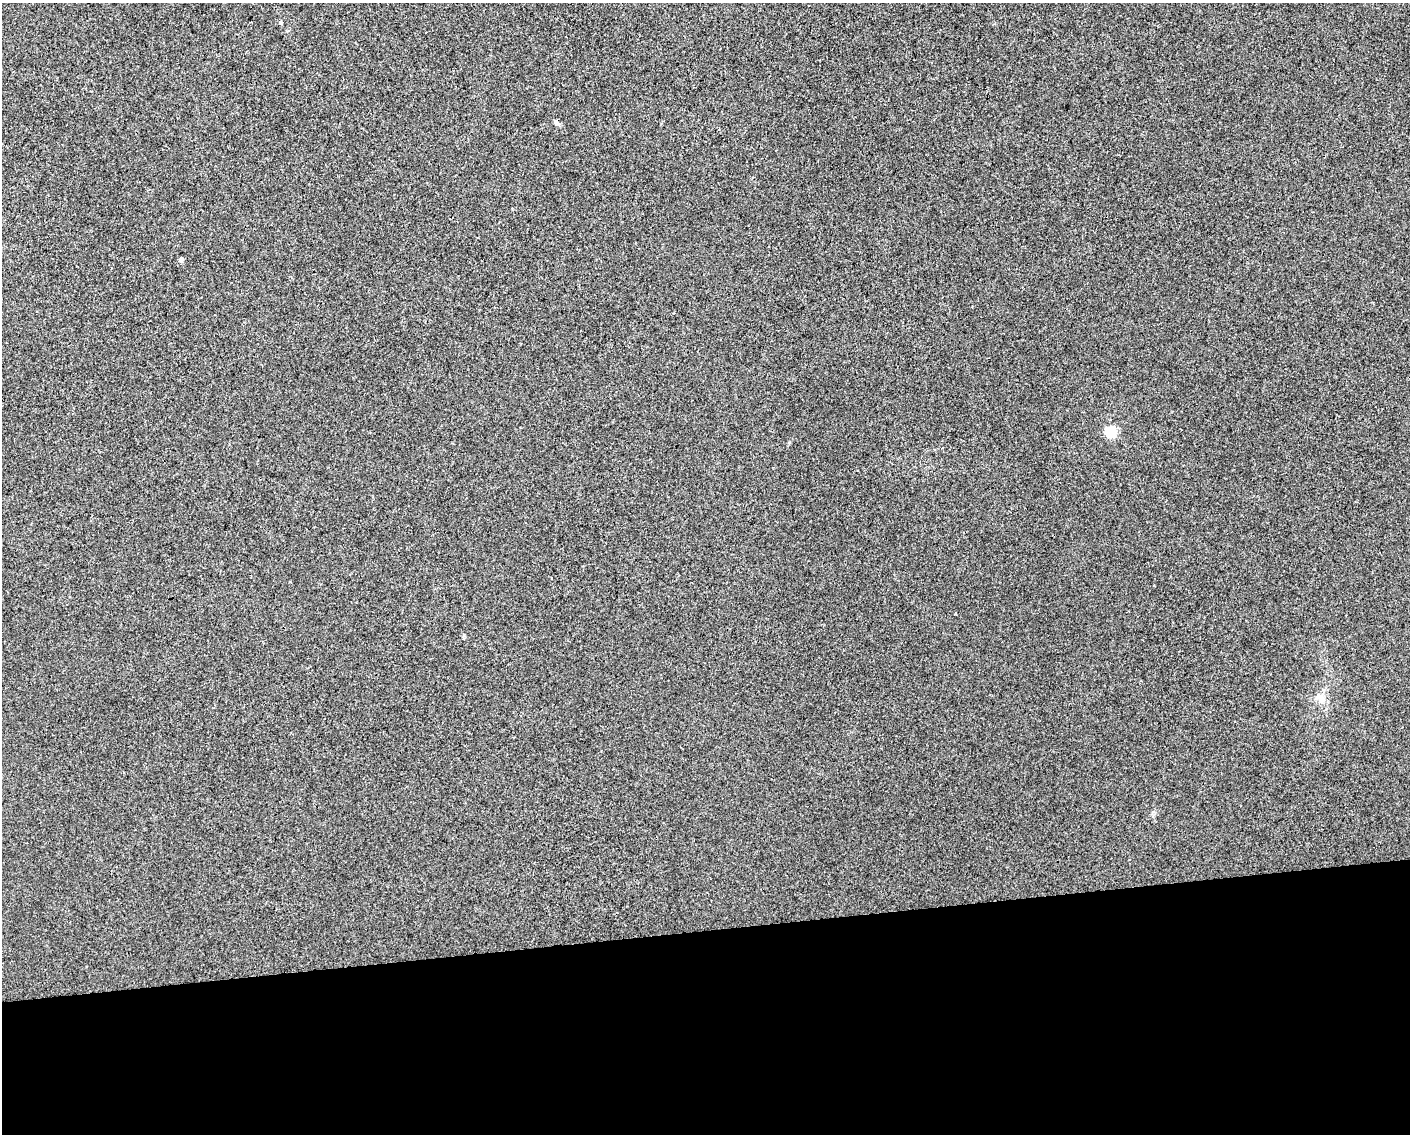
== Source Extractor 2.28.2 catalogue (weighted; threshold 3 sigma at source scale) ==
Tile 11 of 3 x 4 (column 2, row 4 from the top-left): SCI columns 1414-2821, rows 1-1132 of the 4275 x 4526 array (HDU 1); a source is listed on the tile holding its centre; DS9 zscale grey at full resolution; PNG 1412 x 1136 px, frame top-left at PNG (2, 3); no overlay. Shown black and unused: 18% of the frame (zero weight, under 3 of 4 exposures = <1% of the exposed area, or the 3 px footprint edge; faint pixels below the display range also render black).
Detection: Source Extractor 2.28.2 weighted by HDU 2 'WHT'; one run over the whole footprint, this tile lists its part. Background 1.56e-04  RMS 0.0036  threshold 0.0161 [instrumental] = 3 sigma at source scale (4.5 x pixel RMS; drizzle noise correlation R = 1.50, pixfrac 1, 0.0396/0.0396 arcsec/px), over >= 5 px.
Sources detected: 4; all 4 listed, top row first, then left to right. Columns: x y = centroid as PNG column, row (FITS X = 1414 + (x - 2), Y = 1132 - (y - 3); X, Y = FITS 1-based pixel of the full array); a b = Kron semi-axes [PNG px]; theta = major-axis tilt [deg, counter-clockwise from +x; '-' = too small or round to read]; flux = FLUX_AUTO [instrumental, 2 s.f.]
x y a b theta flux
281 23 5 4 - 0.52
181 260 4 4 - 1.7
1111 432 6 5 - 27
1321 698 13 9 -70 2.9